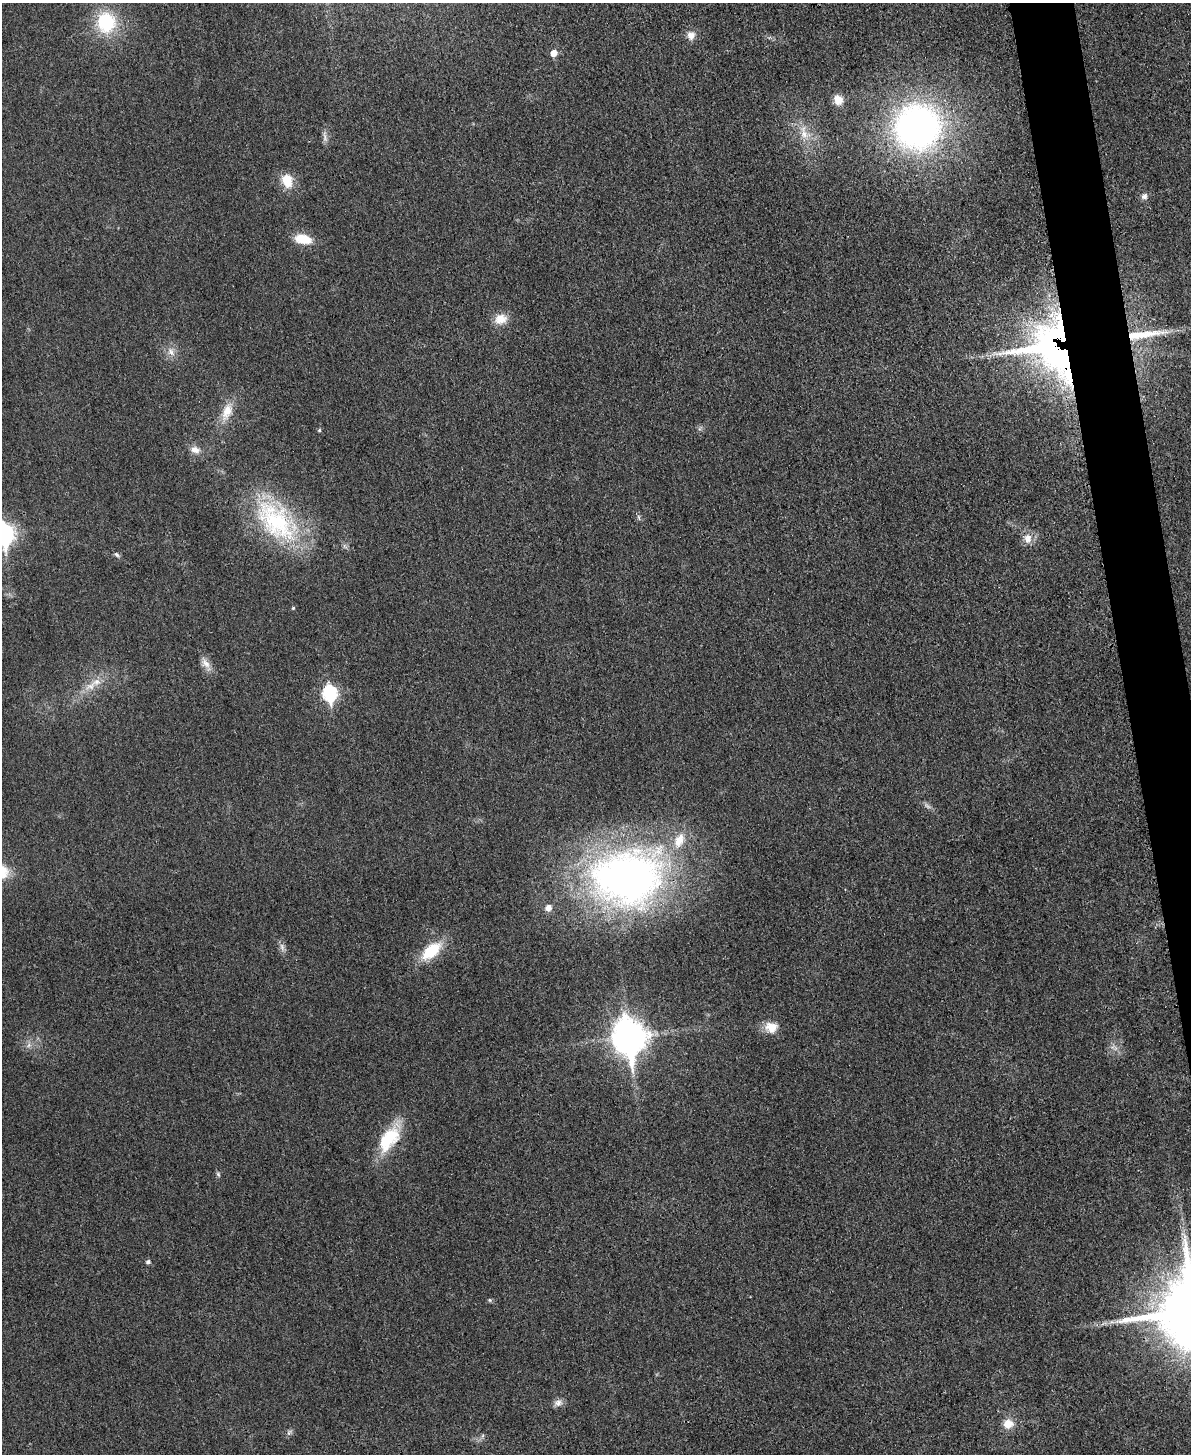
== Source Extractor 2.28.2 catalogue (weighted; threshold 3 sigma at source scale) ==
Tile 6 of 4 x 3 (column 2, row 2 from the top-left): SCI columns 1205-2393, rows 1705-3156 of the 4773 x 4748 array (HDU 1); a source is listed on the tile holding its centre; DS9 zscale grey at full resolution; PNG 1193 x 1456 px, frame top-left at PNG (2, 3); no overlay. Shown black and unused: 3% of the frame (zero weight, under 3 of 4 exposures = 1% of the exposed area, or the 3 px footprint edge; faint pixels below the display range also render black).
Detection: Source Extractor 2.28.2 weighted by HDU 2 'WHT'; one run over the whole footprint, this tile lists its part. Background 0.0307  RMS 0.0059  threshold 0.0266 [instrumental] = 3 sigma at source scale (4.5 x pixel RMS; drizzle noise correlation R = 1.50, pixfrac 1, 0.05/0.05 arcsec/px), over >= 5 px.
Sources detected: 45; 1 too faint to see at this stretch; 1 inside a brighter object's white glare — not listed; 2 inside a brighter listed object's ellipse — not listed separately; the other 41 listed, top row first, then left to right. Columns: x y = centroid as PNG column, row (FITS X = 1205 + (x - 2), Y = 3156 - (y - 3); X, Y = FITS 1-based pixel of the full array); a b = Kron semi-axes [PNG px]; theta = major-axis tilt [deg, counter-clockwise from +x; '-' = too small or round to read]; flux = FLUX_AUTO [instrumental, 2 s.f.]
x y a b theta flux
106 22 24 21 -85 38
691 35 12 11 - 4.6
553 53 6 6 - 6.5
838 100 12 10 -68 7.1
917 127 41 40 - 240
804 133 23 9 -80 9.1
325 137 17 5 -81 2.8
287 180 19 14 -74 11
1144 196 9 8 - 2.6
303 239 18 10 -11 14
500 319 16 12 12 8.4
1144 334 60 10 7 25
171 352 14 9 -63 4.9
1054 352 92 50 -22 240
227 412 27 12 71 11
319 430 5 4 - 0.8
195 450 13 9 -21 4.8
639 517 8 4 -81 1.1
276 521 67 38 -45 77
4 534 10 8 -83 240
1028 538 15 11 -82 5.9
117 555 9 5 -39 1.5
293 608 4 4 - 0.75
206 664 20 9 -57 5.2
96 682 16 10 15 7.3
330 693 8 7 - 100
627 878 91 71 7 310
282 947 13 6 -74 2.7
431 951 22 11 40 27
771 1027 17 14 -3 8.5
629 1037 13 10 -81 1100
29 1045 8 6 36 2.3
1115 1048 9 4 -52 2.2
389 1139 39 19 56 30
218 1174 7 5 -60 1.1
148 1262 5 5 - 1.7
490 1300 6 5 - 0.97
1112 1322 8 4 0 1.8
558 1403 12 10 21 3.3
1008 1424 11 10 - 8.6
289 1432 9 7 46 1.7
Overlapping masked pixels (flux is a lower limit): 2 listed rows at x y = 1144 334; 1054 352
Isophote crosses this tile's border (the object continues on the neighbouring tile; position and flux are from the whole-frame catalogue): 1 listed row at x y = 4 534